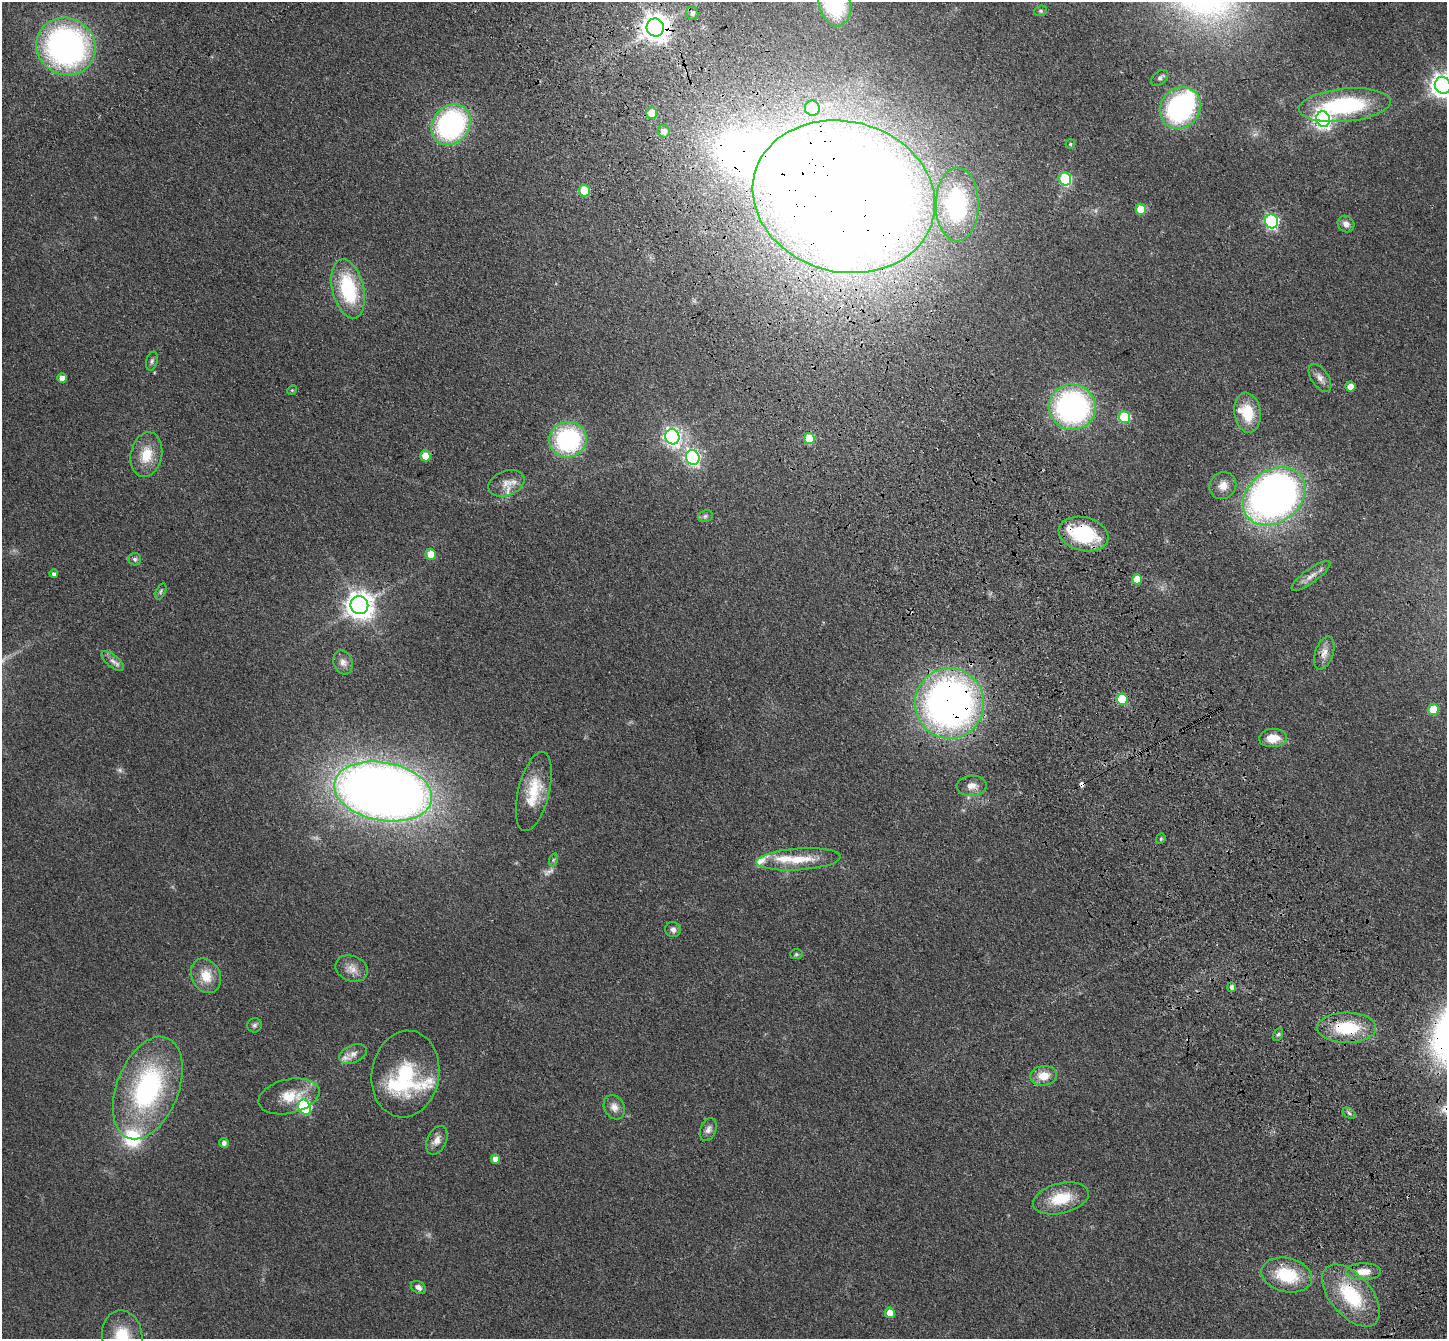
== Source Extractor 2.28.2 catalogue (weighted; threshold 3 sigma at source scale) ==
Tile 6 of 4 x 4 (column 2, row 2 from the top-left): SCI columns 1549-2993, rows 2895-4231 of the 5985 x 5924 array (HDU 1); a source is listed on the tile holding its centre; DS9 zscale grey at full resolution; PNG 1449 x 1341 px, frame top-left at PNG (2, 2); each listed source drawn as its Kron ellipse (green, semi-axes under 4 px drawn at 4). Shown black and unused: <1% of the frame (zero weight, under 3 of 4 exposures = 6% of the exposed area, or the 3 px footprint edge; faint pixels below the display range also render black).
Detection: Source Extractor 2.28.2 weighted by HDU 2 'WHT'; one run over the whole footprint, this tile lists its part. Background 0.14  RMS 0.0076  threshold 0.0344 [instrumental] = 3 sigma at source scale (4.5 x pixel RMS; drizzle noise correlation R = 1.50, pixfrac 1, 0.05/0.05 arcsec/px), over >= 5 px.
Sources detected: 105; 3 too faint to see at this stretch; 5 inside a brighter object's white glare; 2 cosmic-ray / hot-pixel residue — neither listed nor drawn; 6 inside a brighter listed object's ellipse — not listed separately; the other 89 listed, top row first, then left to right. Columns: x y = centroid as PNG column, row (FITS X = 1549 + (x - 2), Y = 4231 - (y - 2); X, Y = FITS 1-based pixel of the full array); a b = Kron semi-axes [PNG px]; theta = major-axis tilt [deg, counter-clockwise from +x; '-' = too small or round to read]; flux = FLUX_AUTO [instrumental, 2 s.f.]
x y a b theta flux
835 2 24 16 -80 85
1041 11 6 5 - 1.3
692 13 7 6 - 3
655 27 9 8 - 940
66 46 30 28 -28 240
1160 78 10 6 40 2.2
1443 85 8 8 - 680
1345 105 46 16 5 82
812 108 8 7 - 20
1180 108 22 19 50 120
652 113 6 5 - 12
1323 119 8 7 - 300
451 125 21 18 52 140
664 131 6 6 - 5
1070 144 5 4 - 0.89
1065 179 6 6 - 61
584 191 6 5 - 25
844 197 92 75 -14 2100
957 204 37 21 90 84
1141 209 5 5 - 18
1272 221 7 6 - 130
1346 224 9 8 - 4.3
348 289 30 15 -76 57
152 361 9 5 75 2
62 378 5 5 - 5.9
1320 378 16 8 -56 5
1350 387 5 5 - 7.8
292 390 5 4 - 0.83
1072 407 23 23 - 190
1247 413 20 13 -82 23
1124 417 6 5 - 45
672 437 8 7 - 290
809 439 5 5 - 26
568 440 19 17 17 99
146 455 22 15 78 19
425 456 5 5 - 15
693 457 7 6 - 180
506 483 19 12 21 9.4
1223 486 14 13 - 7.8
1274 496 34 26 37 460
705 516 8 6 22 1.7
1083 534 25 16 -14 56
431 554 5 5 - 12
135 559 6 6 - 1.6
54 574 4 4 - 2.2
1311 576 23 7 36 6.2
1137 579 5 5 - 14
161 591 9 4 64 1.5
359 605 9 8 - 890
1324 653 17 9 71 6.8
113 661 13 6 -39 3.7
343 662 12 9 -71 4.5
1122 699 6 5 - 33
949 703 35 34 - 430
1433 709 5 5 - 22
1273 738 14 9 5 13
972 786 15 10 2 6.9
383 791 49 29 -10 1000
534 791 41 15 76 26
1161 839 5 4 - 1.3
799 859 42 11 4 24
553 860 7 4 72 1.3
673 930 8 7 - 3.2
796 954 6 5 - 1.3
351 968 17 12 -21 8.1
206 976 18 14 -62 15
1232 987 5 4 - 3.4
254 1025 7 7 - 2
1347 1028 29 15 0 39
1278 1034 7 4 61 1.6
353 1054 15 8 23 5.4
405 1074 44 33 81 62
1043 1076 13 10 6 12
148 1088 54 31 68 130
289 1096 31 17 13 21
304 1107 8 6 -60 110
614 1107 13 10 -61 5.3
1349 1113 7 4 -31 1.6
708 1130 12 7 69 3.8
437 1140 15 9 64 6.2
224 1143 5 4 - 2.4
495 1159 5 4 - 6.2
1061 1198 28 15 14 25
1364 1272 17 8 1 10
1287 1275 26 17 -13 37
418 1287 8 5 -35 2.9
1351 1296 37 20 -49 51
890 1313 5 5 - 9.5
122 1336 26 20 -84 28
Overlapping masked pixels (flux is a lower limit): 6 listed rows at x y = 655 27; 844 197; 1083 534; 949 703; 1347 1028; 1351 1296
Isophote crosses this tile's border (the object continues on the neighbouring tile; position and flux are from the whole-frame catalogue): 3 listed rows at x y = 835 2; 1443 85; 122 1336